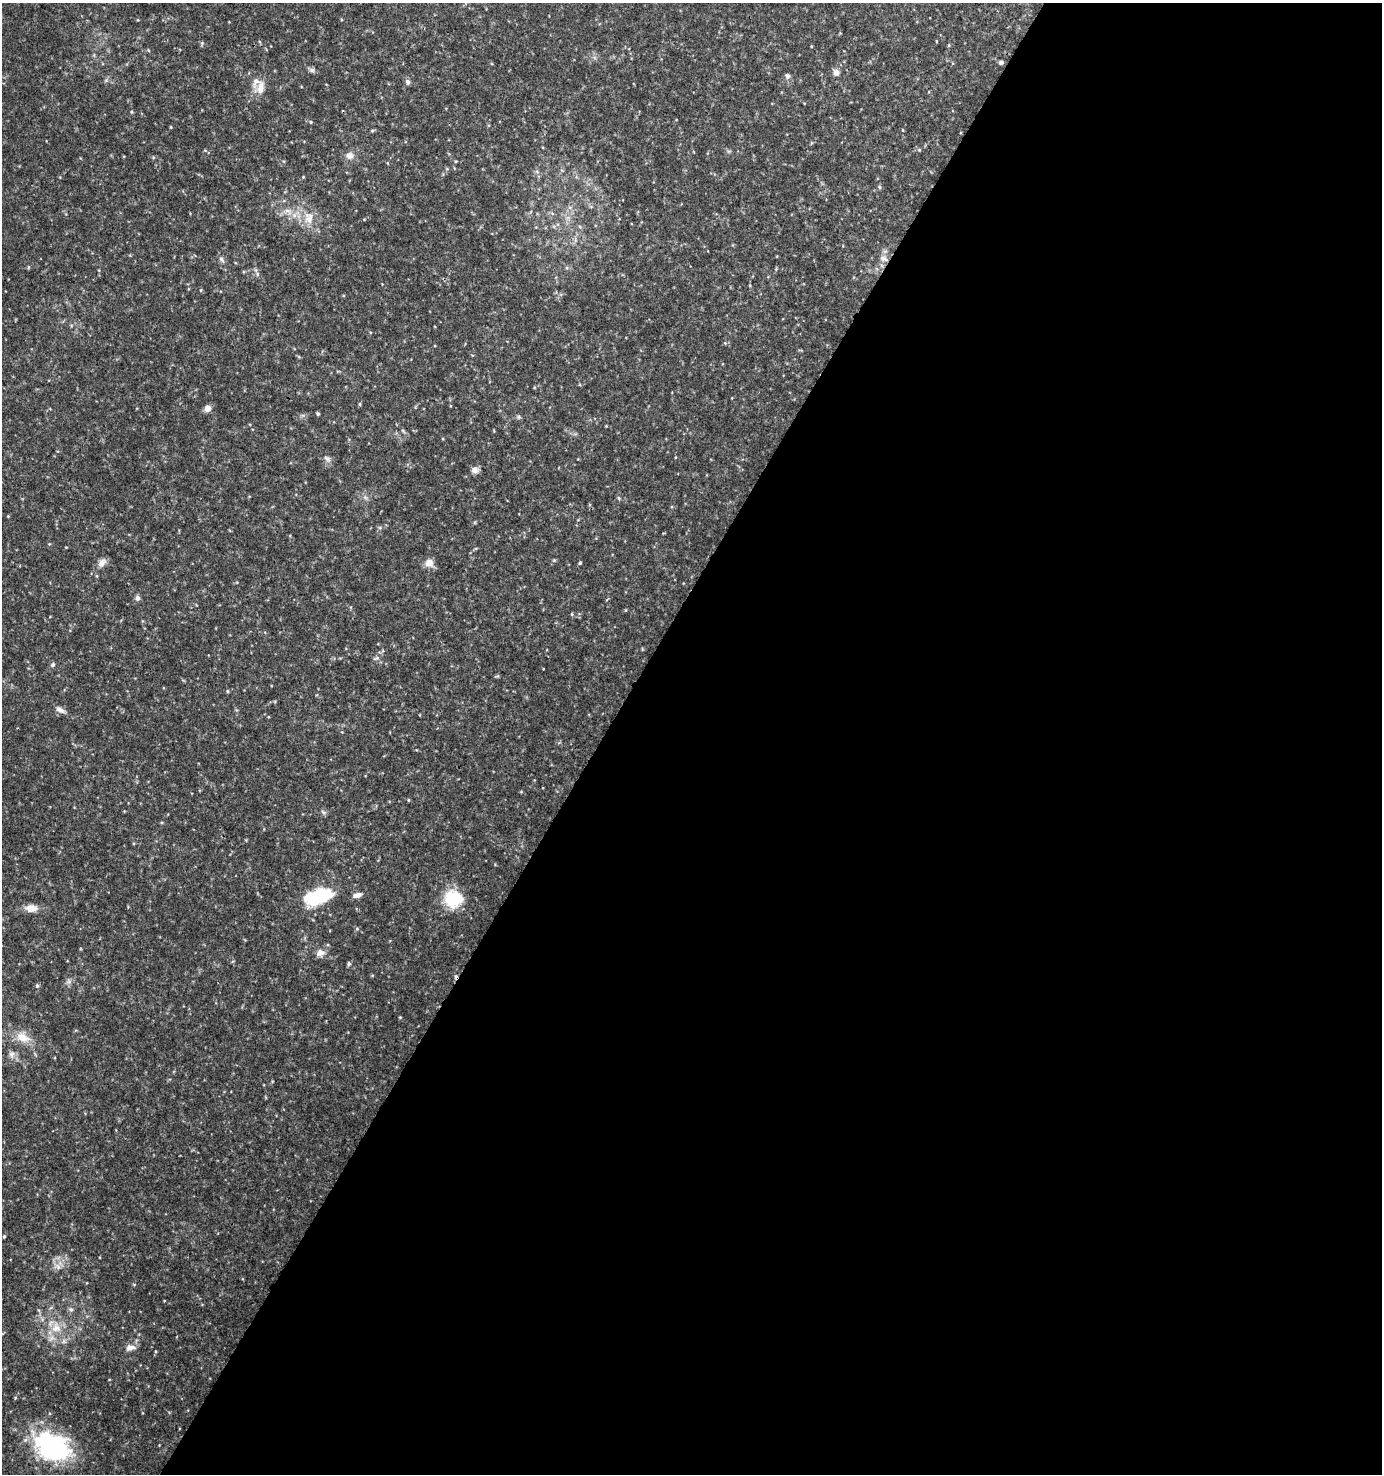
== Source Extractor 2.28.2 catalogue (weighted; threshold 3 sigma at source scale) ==
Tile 12 of 4 x 4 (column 4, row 3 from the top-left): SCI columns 4332-5711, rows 1484-2955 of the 5968 x 5903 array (HDU 1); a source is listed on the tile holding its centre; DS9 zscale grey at full resolution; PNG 1384 x 1476 px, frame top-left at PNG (2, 3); no overlay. Shown black and unused: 57% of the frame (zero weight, under 3 of 4 exposures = <1% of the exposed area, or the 3 px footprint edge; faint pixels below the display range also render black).
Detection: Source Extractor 2.28.2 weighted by HDU 2 'WHT'; one run over the whole footprint, this tile lists its part. Background 0.0464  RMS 0.0043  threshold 0.0191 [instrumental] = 3 sigma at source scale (4.5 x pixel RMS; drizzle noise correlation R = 1.50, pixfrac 1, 0.0396/0.0396 arcsec/px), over >= 5 px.
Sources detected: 86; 1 cosmic-ray / hot-pixel residue — not listed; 3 inside a brighter listed object's ellipse — not listed separately; the other 82 listed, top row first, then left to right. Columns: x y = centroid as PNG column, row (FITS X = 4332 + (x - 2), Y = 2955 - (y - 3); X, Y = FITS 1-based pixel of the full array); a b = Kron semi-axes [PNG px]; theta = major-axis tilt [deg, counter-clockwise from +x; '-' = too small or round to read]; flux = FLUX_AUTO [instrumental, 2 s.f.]
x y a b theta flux
936 41 4 3 - 0.34
202 43 7 4 72 0.68
949 45 5 4 - 0.49
811 46 5 3 - 0.34
1001 62 5 5 - 1
312 70 10 6 -18 1.3
836 73 9 9 - 2.2
787 76 8 7 - 1.5
106 80 7 5 45 0.92
408 82 7 6 - 1.3
260 88 19 16 68 6.6
132 112 4 4 - 0.5
311 122 5 4 - 0.47
171 127 4 3 - 0.38
372 131 6 4 16 0.56
811 143 6 3 71 0.45
919 150 5 4 - 0.57
729 151 6 4 18 0.64
350 155 11 10 - 3
456 161 5 3 - 0.4
537 172 7 4 -20 0.81
303 177 4 3 - 0.39
879 187 6 4 -29 0.71
570 207 7 4 -1 1
288 211 15 10 -15 4.8
309 218 20 15 83 8
568 218 7 6 - 1.7
364 219 4 3 - 0.33
884 258 14 9 -23 2.9
221 259 9 6 -51 1.4
28 267 6 4 -90 0.46
256 270 7 4 -71 0.82
201 290 5 3 - 0.43
725 343 6 4 -46 0.59
360 404 6 4 90 0.53
207 408 9 7 37 2.5
318 414 3 3 - 0.65
518 417 7 5 -20 0.86
403 431 7 4 -46 0.74
327 458 11 6 -42 1.7
475 470 9 8 - 2.2
365 497 8 6 -55 1.3
619 498 5 5 - 0.64
8 516 4 4 - 0.35
380 528 7 4 0 0.73
49 544 4 4 - 0.38
102 563 13 9 55 2.7
429 563 10 9 - 4
580 563 4 3 - 0.71
137 598 7 6 - 1.5
626 610 5 3 - 0.35
572 614 5 3 - 0.47
642 649 5 3 - 0.37
376 658 10 5 18 1.1
53 665 6 6 - 1
497 676 7 3 35 0.49
227 691 5 4 - 0.52
60 710 13 6 -26 2.3
342 732 4 4 - 0.34
521 792 5 3 - 0.34
408 800 5 4 - 0.45
124 811 3 3 - 0.32
323 812 8 5 -37 0.96
357 895 12 6 15 2.4
317 897 29 15 18 30
453 899 22 20 -76 18
31 908 14 9 -2 4.8
357 929 5 5 - 0.64
320 953 12 10 22 3.1
349 964 5 5 - 0.93
372 975 5 3 - 0.4
69 981 9 7 77 1.6
37 986 5 5 - 0.86
400 1017 4 3 - 0.4
23 1037 20 14 -27 7.5
12 1054 10 9 - 2.2
4 1236 4 3 - 0.52
57 1266 18 11 -8 4.4
71 1309 7 6 - 1.1
56 1327 19 15 -78 9.4
130 1347 13 8 9 3
52 1446 45 30 -25 58
Overlapping masked pixels (flux is a lower limit): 2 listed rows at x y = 884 258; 52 1446
Isophote crosses this tile's border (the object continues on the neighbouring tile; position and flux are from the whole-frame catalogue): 1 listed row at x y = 52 1446
Unlisted compact peaks at least as high as the median listed source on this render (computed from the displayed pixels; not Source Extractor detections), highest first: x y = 554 560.